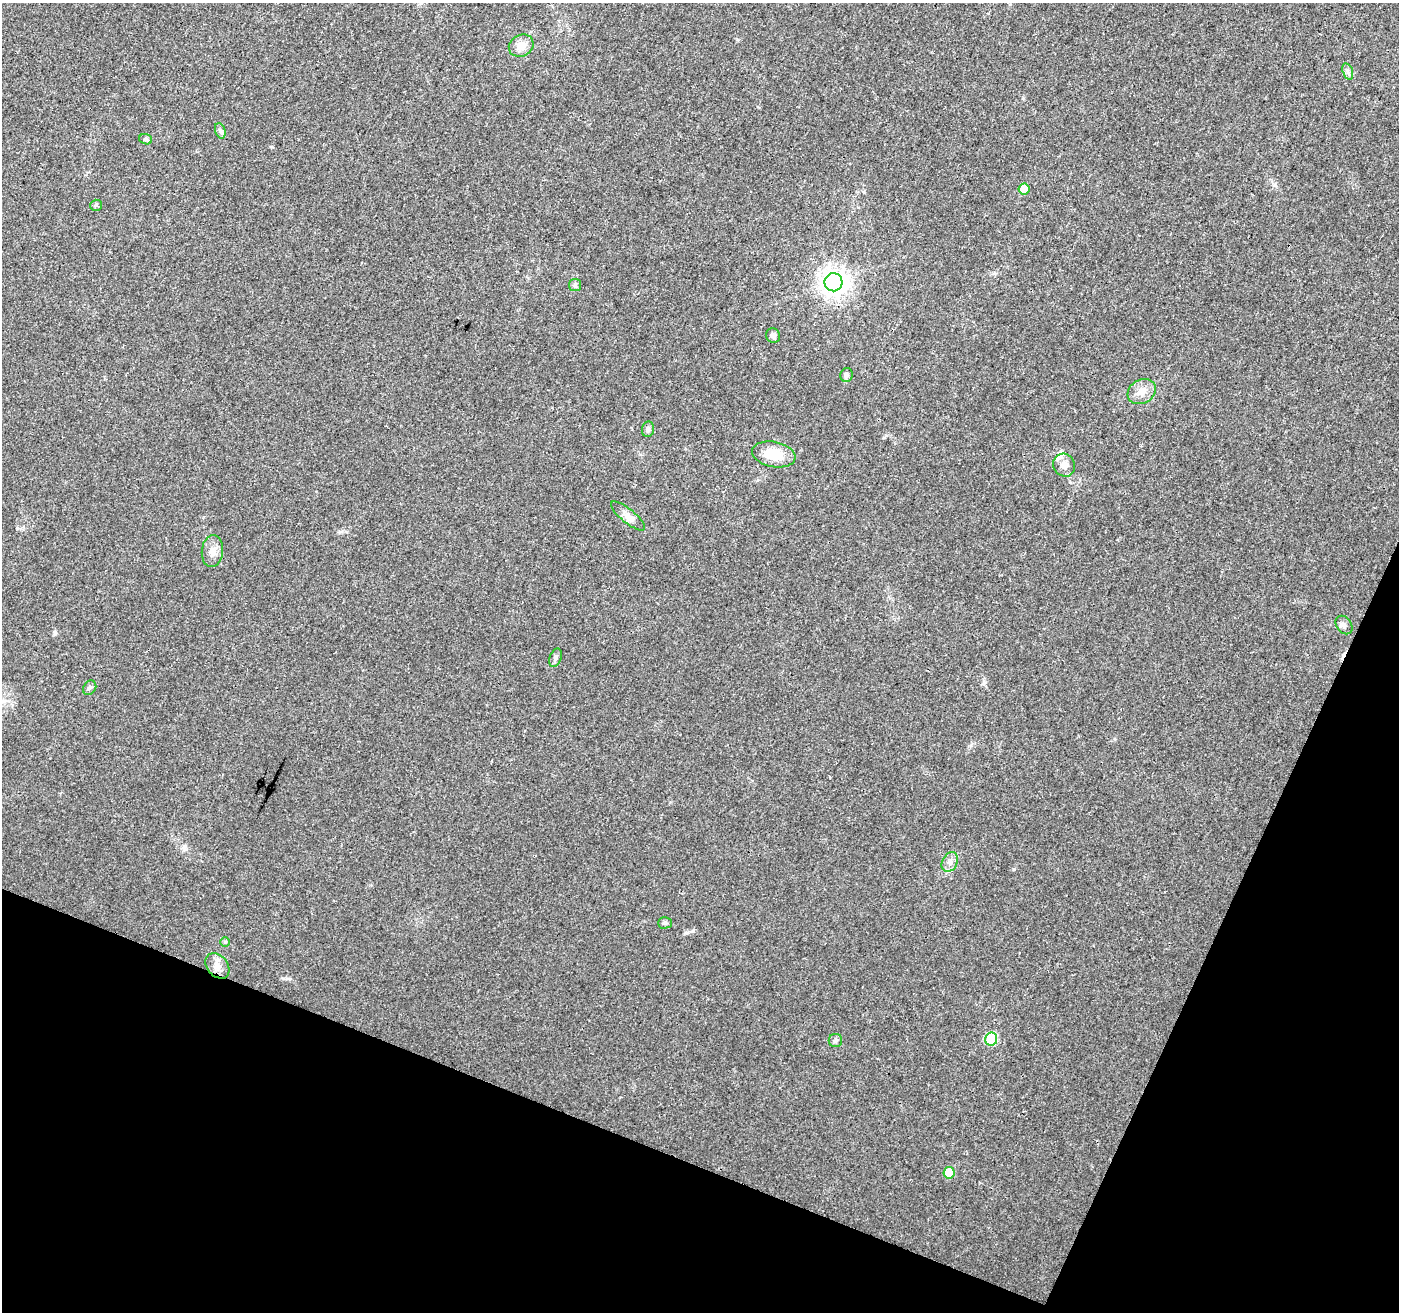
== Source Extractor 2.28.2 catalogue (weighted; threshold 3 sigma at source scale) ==
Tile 15 of 4 x 4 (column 3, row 4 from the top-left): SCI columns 2797-4193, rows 214-1523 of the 5603 x 5731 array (HDU 1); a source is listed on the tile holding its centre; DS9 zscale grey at full resolution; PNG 1401 x 1314 px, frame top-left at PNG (2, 3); each listed source drawn as its Kron ellipse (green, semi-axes under 4 px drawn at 4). Shown black and unused: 20% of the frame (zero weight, under 3 of 4 exposures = <1% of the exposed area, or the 3 px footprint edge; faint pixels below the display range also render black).
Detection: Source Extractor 2.28.2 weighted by HDU 2 'WHT'; one run over the whole footprint, this tile lists its part. Background 0.0184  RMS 0.0034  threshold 0.0153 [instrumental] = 3 sigma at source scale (4.5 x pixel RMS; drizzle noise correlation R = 1.50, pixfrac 1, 0.0396/0.0396 arcsec/px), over >= 5 px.
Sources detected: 28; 1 cosmic-ray / hot-pixel residue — neither listed nor drawn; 1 inside a brighter listed object's ellipse — not listed separately; the other 26 listed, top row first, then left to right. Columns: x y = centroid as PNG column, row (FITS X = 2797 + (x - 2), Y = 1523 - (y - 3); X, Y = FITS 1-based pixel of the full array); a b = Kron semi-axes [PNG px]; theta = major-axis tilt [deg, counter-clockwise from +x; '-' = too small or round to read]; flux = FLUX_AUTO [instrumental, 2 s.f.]
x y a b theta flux
521 46 13 10 29 3.6
1348 71 8 5 -71 0.9
220 131 8 5 -71 0.85
146 139 6 5 - 0.61
1024 189 5 5 - 5.3
96 205 6 5 - 0.55
833 282 9 9 - 360
575 285 6 6 - 0.78
773 336 7 6 - 1.1
847 375 7 6 - 0.9
1142 391 15 11 30 3.5
648 429 8 6 75 0.85
774 454 22 12 -11 8.9
1064 465 12 10 -57 2.7
628 516 21 7 -39 2.3
212 551 16 10 84 2.9
1344 625 10 7 -55 1.2
555 658 9 6 70 1
90 688 8 6 51 0.76
950 862 10 7 63 1.8
665 923 7 5 0 0.63
225 942 5 5 - 0.41
217 966 14 10 -50 2.9
991 1039 6 6 - 19
835 1040 6 6 - 0.85
949 1173 6 5 - 8.4
Unlisted compact peaks at least as high as the median listed source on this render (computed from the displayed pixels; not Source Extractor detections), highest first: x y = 1014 869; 55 632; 693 931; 272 147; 984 683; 971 745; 1023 98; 737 39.